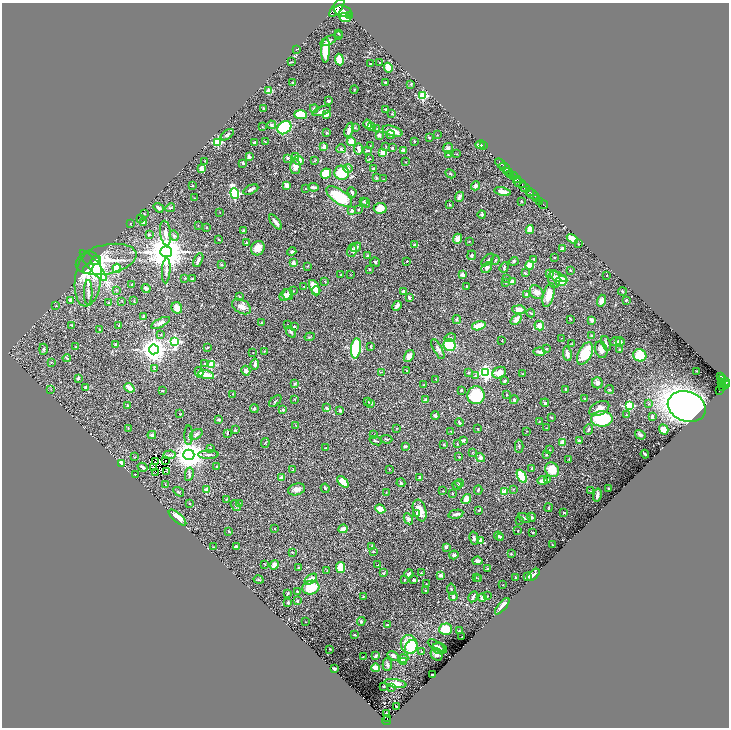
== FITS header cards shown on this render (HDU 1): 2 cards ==
NAXIS1  =                 1454
NAXIS2  =                 1451

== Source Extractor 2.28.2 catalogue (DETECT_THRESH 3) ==
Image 1454 x 1451 px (HDU 1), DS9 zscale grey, zoomed out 1/2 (1 PNG px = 2 x 2 image px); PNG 731 x 730 px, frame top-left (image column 2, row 1450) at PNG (2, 3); each listed source drawn as its Kron ellipse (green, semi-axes under 4 px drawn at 4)
Background 0.62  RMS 0.022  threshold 0.0668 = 3 sigma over >= 5 px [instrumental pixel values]
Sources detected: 544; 26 cannot appear on this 1/2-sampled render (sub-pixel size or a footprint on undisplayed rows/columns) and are neither listed nor drawn; of the other 518, the 500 brightest by FLUX_AUTO listed and drawn (18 fainter detections omitted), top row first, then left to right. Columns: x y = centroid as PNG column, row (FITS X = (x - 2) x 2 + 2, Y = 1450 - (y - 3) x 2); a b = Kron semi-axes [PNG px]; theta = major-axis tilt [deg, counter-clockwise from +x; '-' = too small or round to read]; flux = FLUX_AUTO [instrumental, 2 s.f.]
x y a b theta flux
337 8 11 4 53 5600
343 11 9 5 -18 6100
350 16 2 1 - 120
345 18 6 3 -22 120
338 33 3 2 - 2.9
339 36 3 2 - 2
328 41 8 3 26 11
296 49 2 2 - 1.6
326 50 12 4 88 110
339 59 6 4 -81 47
291 62 3 2 - 3.5
380 63 2 2 - 5.5
370 64 2 2 - 2.5
388 68 5 4 - 53
385 82 2 2 - 4.5
293 83 2 2 - 6.1
411 84 3 3 - 3.5
354 90 4 3 - 3.9
269 91 3 3 - 68
423 96 3 3 - 290
329 101 3 2 - 8.1
263 109 3 2 - 4.3
314 109 4 4 - 4.7
386 109 3 2 - 5.9
322 111 10 4 21 18
392 114 3 3 - 3.3
301 115 6 4 -2 110
326 115 4 3 - 25
368 124 4 4 - 20
272 125 4 4 - 6.9
262 127 3 3 - 2.6
355 127 2 2 - 3.4
371 127 4 2 - 6
284 128 7 6 - 390
377 128 2 2 - 2
349 130 7 3 70 25
393 131 10 5 -17 44
327 133 3 2 - 4.4
227 135 7 3 36 12
379 135 3 3 - 13
391 135 4 3 - 7
437 135 3 2 - 1.5
429 138 3 2 - 4.1
414 141 2 2 - 2
218 142 3 3 - 270
254 142 2 2 - 5.9
265 142 3 1 - 2.8
351 142 4 4 - 34
370 145 3 2 - 1.9
480 145 5 3 - 48
324 146 3 3 - 16
483 146 2 1 - 47
386 147 3 2 - 2
392 148 2 2 - 8.6
448 148 5 4 - 13
341 149 4 4 - 6.1
359 149 5 3 - 14
367 150 4 2 - 6.4
403 151 4 4 - 7.2
383 152 3 2 - 87
448 154 2 2 - 4.7
456 154 3 3 - 3
249 156 4 3 - 14
296 157 2 2 - 17
288 158 2 2 - 23
369 159 3 2 - 2.5
299 160 5 4 - 26
205 161 2 2 - 3.3
314 161 4 3 - 3.2
406 162 2 2 - 1.7
243 163 3 2 - 4.7
500 163 6 3 -45 1800
295 167 7 5 89 25
201 168 4 3 - 22
348 168 5 3 - 6.1
505 168 6 2 -41 1600
373 169 2 2 - 16
508 172 4 2 - 460
342 173 7 7 - 110
326 174 5 5 - 130
450 174 5 3 - 4.4
510 174 3 2 - 360
514 176 4 3 - 780
376 178 4 3 - 3.9
384 179 2 2 - 1.6
518 179 3 1 - 530
520 183 7 3 -26 1200
286 185 3 3 - 21
192 186 3 2 - 4.7
475 186 5 4 - 11
313 187 5 2 - 11
525 187 6 2 -42 2500
306 189 2 2 - 1.6
251 190 8 3 26 12
502 191 8 3 -12 31
352 192 5 3 - 12
529 192 4 3 - 750
235 193 5 4 - 410
532 194 7 2 -31 1100
339 196 15 7 -35 190
459 197 5 3 - 14
195 198 2 2 - 1.8
537 198 3 2 - 290
364 201 4 3 - 5.8
522 201 2 2 - 2.6
540 201 3 2 - 200
366 203 5 3 - 6.5
450 205 2 2 - 7.9
543 205 4 1 - 81
159 208 5 2 - 14
170 208 5 3 - 3.7
380 208 6 5 - 53
352 210 3 3 - 11
358 210 2 2 - 4.8
220 212 2 2 - 1.6
144 214 3 2 - 1.9
482 214 4 4 - 5.2
140 219 2 2 - 1.4
143 222 2 2 - 27
276 222 9 3 -52 18
130 223 2 2 - 1.8
198 225 2 2 - 1.4
207 227 2 2 - 2.9
530 230 4 3 - 47
243 231 4 3 - 4.6
166 233 12 5 -83 24
149 234 3 3 - 7
174 236 5 3 - 7.4
218 239 2 2 - 3.7
457 239 5 4 - 26
572 239 6 4 -31 46
469 241 3 2 - 2
246 242 3 2 - 2.1
578 244 2 2 - 3
415 245 4 3 - 13
356 247 6 3 39 16
258 248 7 6 - 38
563 249 4 3 - 11
352 250 7 4 77 15
166 252 6 5 - 12000
292 252 5 4 - 6.4
472 255 5 4 - 9.3
367 256 3 2 - 7.4
555 258 2 2 - 2.1
106 259 31 14 12 120
534 259 3 3 - 5.5
95 260 6 3 30 97
198 260 7 3 64 12
488 260 8 2 45 6.2
495 260 4 2 - 4.4
407 261 3 2 - 2.5
514 261 4 3 - 5.8
375 262 5 3 - 4.7
293 263 3 3 - 17
93 265 19 5 -50 370
222 265 3 2 - 3
530 265 4 3 - 71
307 266 3 2 - 2.3
504 267 6 3 70 5.6
88 268 6 3 49 85
117 268 4 4 - 55
487 268 6 4 45 14
370 269 3 3 - 4
570 270 3 2 - 3.4
166 271 12 3 86 16
525 273 4 3 - 4.7
550 273 4 3 - 9.4
341 275 2 2 - 1.4
351 275 3 2 - 1.5
462 275 3 3 - 18
607 275 2 1 - 2
558 277 9 4 -20 19
185 278 4 2 - 3
506 278 2 2 - 1.7
88 279 27 13 83 100
192 279 3 3 - 4.1
554 279 9 6 -84 18
325 281 4 2 - 2.3
561 281 6 5 - 120
512 282 4 4 - 17
505 283 3 2 - 2.5
132 284 2 2 - 3
466 286 3 2 - 3.1
304 287 2 2 - 2.2
314 287 8 4 -60 48
146 288 4 3 - 7.7
116 290 3 2 - 1.9
293 291 2 2 - 1.6
316 291 4 4 - 31
403 291 4 3 - 7.3
622 291 4 2 - 4.1
88 292 12 3 90 13
536 292 7 6 - 20
285 295 6 5 - 34
288 295 5 5 - 32
527 295 3 3 - 29
549 295 12 5 74 68
239 296 3 3 - 2.8
409 297 3 2 - 9.3
70 300 3 3 - 5.2
626 300 3 2 - 3.5
122 301 2 2 - 1.5
134 301 3 2 - 2.5
602 301 6 4 73 23
108 303 2 2 - 2.2
56 306 2 2 - 1.4
241 306 10 6 -31 26
397 306 5 3 - 14
177 308 6 5 - 31
519 310 6 3 -4 43
531 313 4 2 - 4.5
144 316 3 3 - 5.5
457 319 4 4 - 5.5
570 319 4 1 - 1.6
516 320 6 4 40 30
592 320 3 2 - 21
261 322 3 2 - 2.1
160 323 10 4 27 19
72 325 3 2 - 2.5
119 325 3 2 - 4
288 325 2 2 - 2.1
539 325 5 4 - 29
294 326 3 3 - 8.1
479 326 7 4 15 58
100 330 3 2 - 2.1
291 332 6 3 -55 7.8
161 335 3 3 - 2.8
591 336 4 3 - 4.4
310 337 5 3 - 3.7
450 338 6 3 15 7.3
562 338 2 2 - 1.6
502 341 2 2 - 1.4
620 341 4 3 - 16
175 342 4 3 - 420
615 342 5 3 - 6.3
606 343 7 3 -69 8.3
572 344 3 2 - 1.4
115 345 3 3 - 3.6
450 345 6 6 - 160
76 347 3 2 - 2.3
370 347 3 2 - 2.1
207 348 3 2 - 3.2
356 348 10 5 82 320
43 349 5 4 - 7.7
154 349 5 5 - 4600
438 349 11 4 -62 13
546 349 2 2 - 8.4
601 350 8 6 -71 23
620 350 2 2 - 8.1
265 351 3 2 - 2
540 352 6 4 -9 11
253 353 2 2 - 2.6
585 353 12 6 63 130
567 354 7 3 -81 21
640 355 7 6 - 110
409 356 6 4 55 25
67 358 4 3 - 3.9
51 362 3 2 - 1.9
205 363 3 3 - 4
255 364 5 3 - 12
211 365 3 3 - 180
154 369 4 2 - 2.7
246 371 5 4 - 12
407 371 3 2 - 6.1
697 371 2 1 - 2.5
199 372 5 4 - 14
381 372 2 2 - 1.8
469 373 3 3 - 3.4
485 373 4 4 - 860
499 373 7 5 29 47
522 374 2 2 - 2.3
206 375 8 3 -13 51
475 376 4 3 - 7.6
721 376 4 2 - 300
78 378 4 3 - 8.7
436 379 3 2 - 1.9
723 379 3 2 - 190
505 381 3 2 - 5.8
725 382 4 2 - 760
295 383 3 3 - 3.3
597 383 5 5 - 20
721 383 2 1 - 83
423 385 3 2 - 2.1
722 385 4 1 - 230
725 385 2 2 - 330
86 387 4 3 - 4.6
723 387 3 2 - 73
129 388 5 3 - 46
51 389 3 3 - 2.9
566 389 2 2 - 4.6
609 389 4 3 - 5.3
461 390 3 2 - 3.7
162 391 2 2 - 5.2
719 391 2 1 - 29
232 394 2 2 - 2.1
476 395 9 8 - 220
507 395 2 2 - 2.7
585 398 3 2 - 2.9
295 399 3 2 - 2
425 400 2 2 - 28
514 400 4 3 - 7.4
275 401 7 2 43 4.8
368 402 2 2 - 4.2
371 403 3 2 - 7.4
545 403 4 3 - 5.2
649 404 3 3 - 4.6
127 406 3 2 - 7
629 406 3 3 - 260
687 407 19 15 -20 3200
327 408 3 3 - 11
254 409 4 3 - 6.3
599 409 10 6 27 30
283 410 2 2 - 23
340 410 3 3 - 6.4
180 414 3 2 - 1.9
626 415 2 2 - 5.2
435 416 4 4 - 8
652 417 4 2 - 7.8
551 418 3 3 - 3.7
219 419 3 2 - 6.4
602 419 11 7 2 220
539 422 3 2 - 2.3
459 423 4 3 - 8.2
296 426 2 2 - 2
128 428 2 2 - 1.8
397 428 3 2 - 1.8
547 428 2 2 - 1.4
477 429 3 2 - 2.2
589 429 5 4 - 7.2
235 430 4 3 - 3.6
664 430 5 4 - 36
451 431 3 2 - 1.9
526 431 2 1 - 1.5
227 433 2 2 - 7
196 434 7 4 34 9.7
152 435 4 3 - 13
189 435 10 2 90 6.4
374 435 2 2 - 2.7
640 435 5 4 - 7.2
386 439 6 2 -6 4.6
463 440 4 3 - 7.2
376 441 6 2 -21 5.1
579 441 3 2 - 9.6
265 443 5 2 - 3.5
562 443 4 3 - 37
444 444 3 3 - 3.2
457 444 2 2 - 3.2
405 446 3 3 - 7.6
519 446 6 2 -88 4.8
210 448 3 3 - 4
326 448 3 2 - 2
550 450 2 2 - 1.5
472 453 3 2 - 2.5
645 454 4 2 - 8.7
169 455 6 3 4 5.8
189 455 5 5 - 6100
208 455 10 3 1 9
546 455 2 2 - 5.2
135 457 2 2 - 1.9
459 457 2 2 - 5.5
480 458 5 4 - 17
569 459 2 2 - 1.7
166 461 2 1 - 2.7
155 462 2 1 - 2.1
121 463 4 3 - 32
217 466 3 2 - 3.5
142 467 5 2 - 11
153 467 2 1 - 1.8
389 469 3 2 - 2.7
531 469 2 2 - 3.5
293 470 3 2 - 2.3
552 470 8 6 -52 70
167 471 3 2 - 6.3
156 472 2 1 - 2.4
135 474 3 2 - 1.6
189 474 7 3 80 8.7
522 476 7 3 -60 150
420 477 3 2 - 19
281 478 2 2 - 48
547 479 3 3 - 6
542 481 5 4 - 23
343 482 7 4 -47 51
401 483 4 3 - 5.6
460 483 4 3 - 6.3
165 485 4 2 - 2.4
457 485 5 3 - 5.1
325 488 4 2 - 5.5
297 489 9 5 16 23
514 489 3 2 - 1.7
609 489 2 2 - 5.2
207 490 3 3 - 45
478 490 4 3 - 6.2
443 491 4 1 - 2
590 491 3 3 - 3.5
179 492 6 3 -34 4.6
504 492 2 2 - 76
386 493 2 2 - 1.7
452 493 3 2 - 2.3
597 495 6 3 78 18
226 499 3 2 - 3
466 499 5 4 - 42
190 503 3 3 - 3.1
240 504 2 2 - 4.6
236 506 6 3 -57 5.4
548 508 4 2 - 2.6
380 509 5 3 - 41
420 510 11 6 -71 45
479 510 3 3 - 4.5
564 512 2 1 - 2.9
417 514 4 3 - 7.3
456 514 7 3 12 14
531 517 4 3 - 8
177 518 11 4 -41 64
524 518 7 2 -29 5.9
408 519 6 4 -61 9.4
520 520 2 2 - 4.3
275 529 2 2 - 2.8
343 529 4 3 - 34
518 531 2 1 - 2.6
229 532 3 2 - 3.3
533 532 2 2 - 3.8
499 536 5 2 - 12
474 538 6 4 -77 10
501 538 3 2 - 7.1
481 541 2 2 - 81
552 545 3 2 - 2.3
372 546 2 2 - 5.5
213 547 3 2 - 1.7
236 547 3 3 - 16
446 547 2 2 - 28
373 551 3 2 - 2.9
292 552 4 2 - 2.3
511 553 3 3 - 3
454 555 4 4 - 10
477 561 5 4 - 13
265 564 3 2 - 1.8
274 565 5 3 - 27
378 565 3 3 - 3.3
298 568 3 3 - 3.3
341 568 5 4 - 77
487 569 3 2 - 3.2
327 571 3 3 - 3.1
384 573 3 2 - 4.9
421 573 2 2 - 2.4
409 574 4 3 - 11
440 575 3 3 - 12
533 575 7 3 45 24
528 576 4 2 - 8.2
476 577 2 2 - 2
479 578 2 2 - 3.8
515 578 2 2 - 3.8
311 579 7 4 36 42
259 580 5 3 - 4.8
405 580 2 2 - 2.2
414 580 3 2 - 7.3
426 584 3 2 - 2.5
503 585 2 2 - 1.5
311 588 9 6 17 91
451 589 5 3 - 4.6
297 591 3 2 - 3.7
426 591 4 2 - 3.9
288 593 3 2 - 6
363 596 3 3 - 3
487 596 2 2 - 2.1
453 597 4 3 - 13
473 597 6 2 61 9.8
482 597 4 3 - 13
297 601 4 3 - 4.3
288 603 3 2 - 4.9
502 606 10 3 50 24
361 621 4 3 - 5.7
306 622 2 1 - 2
387 625 3 3 - 7.3
446 629 6 5 - 100
459 631 3 2 - 3.2
354 635 2 2 - 4.4
462 637 2 2 - 4.9
409 644 9 8 - 120
436 646 9 4 -31 11
411 647 7 6 - 110
440 648 7 5 -19 11
330 649 2 1 - 2.1
422 652 2 2 - 3
437 654 6 5 - 17
376 656 3 2 - 7.3
393 656 6 3 -30 12
363 657 2 1 - 1.4
403 659 5 3 - 8.6
404 662 3 3 - 5.7
387 665 6 4 -88 8.8
376 668 4 3 - 66
334 669 3 2 - 7.5
433 675 3 2 - 14
395 683 11 4 -9 30
383 686 2 2 - 4.3
391 687 2 2 - 1.6
396 707 3 2 - 4.2
387 713 2 2 - 3.5
387 718 3 2 - 120
386 721 4 2 - 130
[18 fainter detections neither listed nor drawn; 26 sub-pixel or undisplayed-footprint detections neither listed nor drawn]